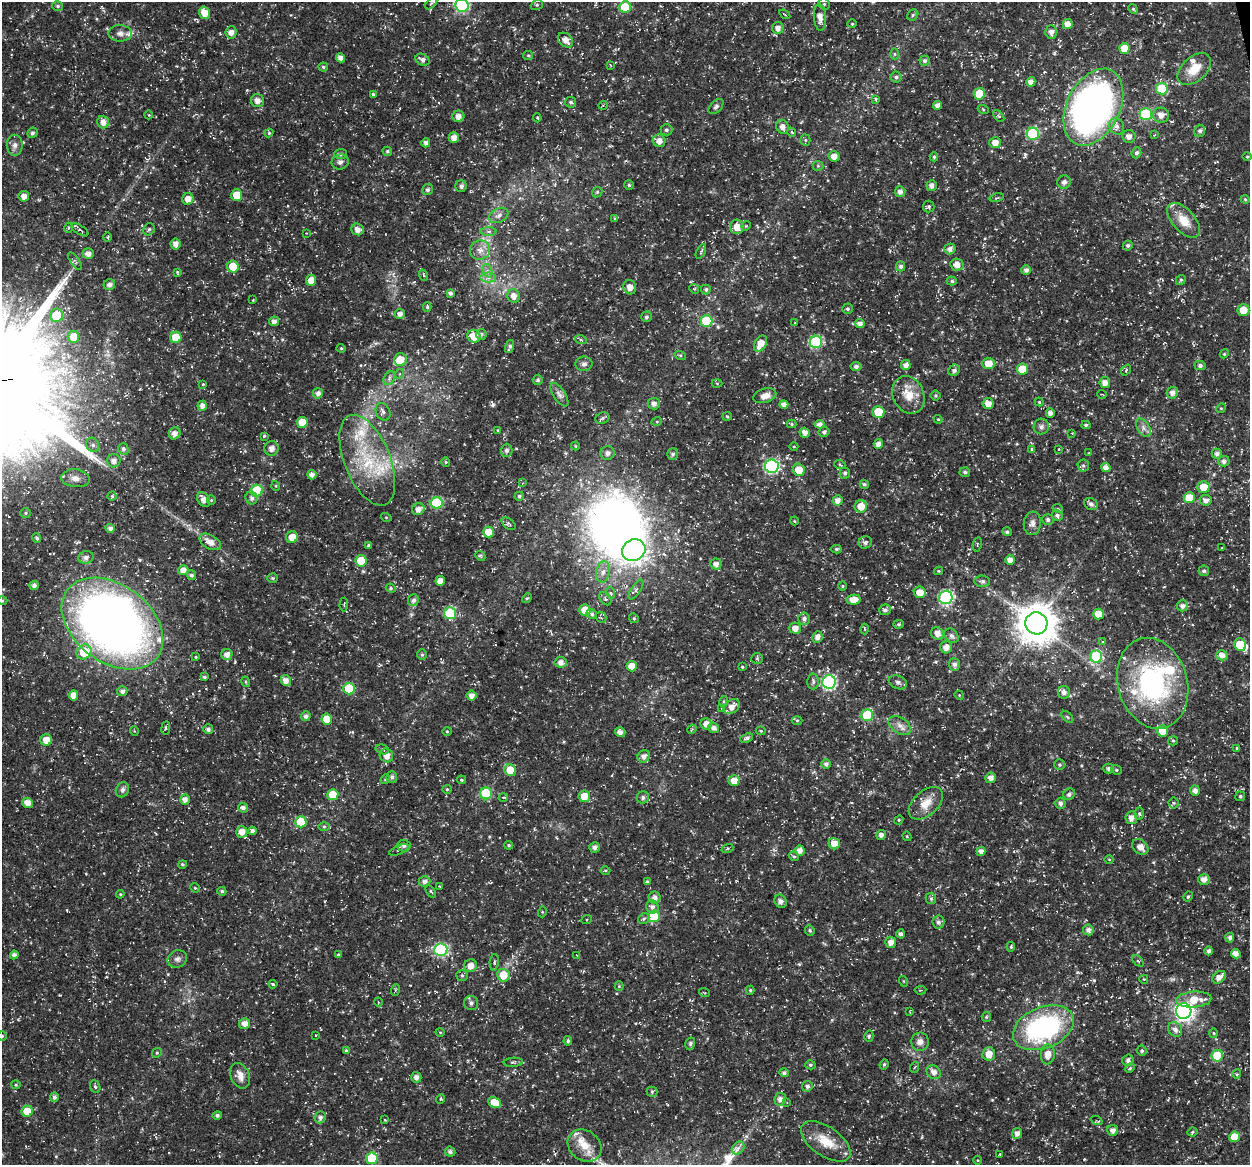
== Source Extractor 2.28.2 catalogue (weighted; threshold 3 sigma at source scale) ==
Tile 10 of 4 x 4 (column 2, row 3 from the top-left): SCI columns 1300-2547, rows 1209-2371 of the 5044 x 4838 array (HDU 1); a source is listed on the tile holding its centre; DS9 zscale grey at full resolution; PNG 1252 x 1167 px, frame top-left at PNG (2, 2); each listed source drawn as its Kron ellipse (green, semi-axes under 4 px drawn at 4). Shown black and unused: <1% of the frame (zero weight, under 3 of 5 exposures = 3% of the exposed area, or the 3 px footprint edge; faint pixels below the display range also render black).
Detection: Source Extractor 2.28.2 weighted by HDU 2 'WHT'; one run over the whole footprint, this tile lists its part. Background 0.0242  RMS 0.0022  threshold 0.00992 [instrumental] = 3 sigma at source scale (4.5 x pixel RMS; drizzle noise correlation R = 1.50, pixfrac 1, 0.0396/0.0396 arcsec/px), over >= 5 px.
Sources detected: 519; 2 too faint to see at this stretch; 5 inside a brighter object's white glare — neither listed nor drawn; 11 inside a brighter listed object's ellipse — not listed separately; of the other 501, all 500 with FLUX_AUTO >= 0.131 (the completeness limit of this list) listed and drawn (1 fainter detections not listed), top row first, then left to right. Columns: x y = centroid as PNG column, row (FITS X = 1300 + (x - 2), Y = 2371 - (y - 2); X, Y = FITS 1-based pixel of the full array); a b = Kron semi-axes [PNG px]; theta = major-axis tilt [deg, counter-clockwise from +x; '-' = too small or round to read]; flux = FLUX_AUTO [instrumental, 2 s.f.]
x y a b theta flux
431 3 7 3 45 0.28
824 4 6 5 - 0.36
462 5 6 6 - 30
537 5 6 4 21 0.33
58 6 5 4 - 0.43
625 7 6 5 - 7
1133 9 5 4 - 0.29
205 13 6 5 - 2.7
785 14 6 2 -36 0.19
913 15 6 5 - 0.37
820 17 13 6 -86 2
852 24 4 4 - 0.23
1068 24 5 5 - 1.9
778 28 6 6 - 1.2
231 32 6 5 - 1.2
1051 32 6 6 - 1.2
120 33 11 8 -2 1.2
565 40 8 6 -42 1.7
1124 48 5 5 - 3.7
895 54 6 4 90 0.25
528 55 5 4 - 0.29
340 58 5 4 - 1.2
422 60 7 5 -29 0.93
925 61 5 5 - 0.57
610 65 4 2 - 0.16
323 67 5 4 - 0.38
1194 69 20 12 41 4.1
896 77 5 5 - 0.54
1031 82 5 4 - 1.3
1162 89 6 6 - 9.1
373 94 4 4 - 0.34
979 94 6 5 - 4.6
876 99 4 3 - 0.46
258 101 6 6 - 1
571 102 5 5 - 0.47
603 105 5 3 - 0.2
938 105 4 4 - 1.1
716 107 9 5 45 0.56
1093 107 41 26 63 110
983 109 5 3 - 0.22
1146 114 6 6 - 15
149 115 4 3 - 0.21
1161 115 8 7 - 1.5
458 116 6 6 - 1.3
999 116 7 4 -49 0.36
537 118 4 4 - 0.25
103 122 6 6 - 1.6
1117 126 8 7 - 0.97
783 127 7 6 - 1.4
666 130 6 5 - 0.54
1200 131 6 5 - 0.62
792 132 4 3 - 0.34
32 133 5 5 - 0.46
269 133 4 4 - 0.26
1033 134 6 6 - 18
1154 135 3 3 - 0.17
1129 136 6 6 - 1.1
454 137 5 5 - 1.4
805 140 5 5 - 0.29
659 141 6 6 - 1.5
426 143 4 4 - 0.93
995 143 6 5 - 1.9
15 145 10 8 -88 1.1
387 151 5 4 - 0.36
1136 153 5 4 - 0.58
340 154 6 5 - 0.53
834 156 5 5 - 1.6
934 157 4 4 - 0.32
1247 157 5 3 - 0.22
340 162 8 7 - 0.9
818 166 5 5 - 0.3
1064 182 7 6 - 0.76
629 185 5 5 - 0.34
932 185 5 5 - 1
461 186 6 6 - 0.81
428 190 6 5 - 0.56
597 192 6 4 47 0.3
900 192 5 5 - 1
237 195 6 5 - 3.8
24 196 5 5 - 1.4
997 198 7 3 12 0.28
188 199 6 5 - 2
1245 199 4 4 - 0.25
929 206 6 6 - 0.42
499 215 10 7 26 1
614 218 4 3 - 0.21
1184 220 21 11 -48 4
746 226 5 4 - 0.26
737 227 7 6 - 2.2
68 228 5 3 - 0.22
149 229 6 5 - 0.49
358 229 6 6 - 1.4
80 230 10 4 -33 0.44
489 231 8 4 0 0.54
306 233 3 2 - 0.14
108 237 4 3 - 0.21
175 244 5 5 - 1.3
1128 245 5 4 - 0.41
950 249 6 5 - 0.96
480 250 10 9 - 1.7
701 251 8 4 63 0.4
88 254 5 5 - 1.3
75 261 10 3 -55 0.44
957 265 7 6 - 1.6
233 266 6 5 - 4.5
901 266 5 4 - 0.62
1026 270 5 5 - 0.85
488 271 7 4 -71 0.58
177 272 4 4 - 0.24
423 275 6 3 -71 0.29
488 278 7 5 1 0.75
311 280 5 5 - 2.3
1181 280 5 4 - 0.35
952 281 5 4 - 0.37
109 285 6 5 - 0.98
630 287 7 6 - 1.4
694 289 5 4 - 0.29
706 289 5 5 - 0.49
450 293 4 4 - 0.62
514 296 7 6 - 1.5
253 300 3 2 - 0.18
427 307 4 4 - 0.33
847 309 5 5 - 0.41
1243 310 6 6 - 2.9
400 314 5 5 - 1.1
57 315 7 6 - 7.6
646 317 5 5 - 0.48
274 321 5 4 - 0.93
706 321 6 6 - 10
795 323 4 3 - 0.16
860 324 4 4 - 1
481 334 5 5 - 0.47
474 336 7 6 - 3.2
73 337 6 6 - 3.9
176 337 6 5 - 5.2
581 340 6 4 -19 0.29
816 342 6 6 - 19
760 344 9 5 60 3
510 347 7 3 72 0.53
341 348 4 4 - 0.22
1224 354 4 3 - 0.22
680 355 6 4 -17 0.24
400 359 6 6 - 2.8
989 363 6 5 - 3.1
584 364 8 7 - 0.85
906 365 5 5 - 1.3
1200 365 5 5 - 0.69
856 366 5 4 - 0.8
1022 369 5 5 - 5.3
954 370 6 5 - 0.74
1126 370 6 4 49 0.28
399 374 5 3 - 0.24
389 378 7 5 60 0.61
538 380 5 5 - 0.41
717 383 5 3 - 0.2
1105 383 5 5 - 1.4
203 384 4 4 - 0.19
318 393 5 5 - 0.89
1172 393 6 5 - 1.1
1102 394 4 2 - 0.17
559 395 13 6 -56 0.95
908 395 19 15 -65 4
936 395 5 5 - 0.35
765 396 12 7 16 1.8
1039 402 4 4 - 0.24
988 403 5 5 - 1.6
654 404 6 6 - 0.98
784 405 4 4 - 1.3
202 406 5 4 - 1.2
1221 408 5 4 - 0.23
383 412 9 7 -61 0.9
878 412 6 6 - 5.6
1050 413 5 4 - 0.78
727 416 5 4 - 0.27
602 418 7 5 23 0.47
938 419 4 4 - 0.21
657 421 5 3 - 0.27
302 422 5 5 - 4
792 424 5 4 - 0.27
820 424 5 4 - 0.95
1086 425 4 4 - 0.31
1041 427 8 7 - 0.76
1143 428 10 6 -58 0.98
498 430 4 3 - 0.23
824 432 5 4 - 0.54
175 433 6 5 - 1.2
805 433 5 4 - 1.1
1072 433 3 3 - 0.14
264 436 3 3 - 0.26
878 444 5 4 - 1.3
93 445 7 6 - 0.76
575 446 4 4 - 0.23
794 447 4 3 - 0.19
271 448 7 7 - 1.1
123 449 6 5 - 0.58
1032 449 4 4 - 0.33
1059 449 3 2 - 0.17
506 450 6 6 - 0.77
607 453 7 6 - 1
1089 453 3 2 - 0.17
673 454 6 5 - 0.56
1217 454 5 5 - 0.84
367 460 48 23 -68 15
114 461 6 6 - 1.1
1224 461 5 5 - 0.86
446 462 4 4 - 0.24
840 465 5 3 - 0.22
772 466 7 6 - 36
1083 466 6 5 - 0.44
1106 468 4 4 - 1.2
799 470 6 6 - 3.2
965 472 5 5 - 0.57
845 473 5 5 - 0.5
312 475 5 4 - 1.1
75 478 14 9 -6 1.6
523 483 2 2 - 0.13
864 484 5 4 - 0.41
276 486 5 3 - 0.2
1203 487 6 6 - 3.4
257 491 6 6 - 13
112 496 4 4 - 0.29
519 496 4 4 - 0.44
252 498 6 6 - 0.69
1189 498 5 5 - 4.3
204 499 8 6 -54 1.7
211 500 5 4 - 0.26
838 500 5 5 - 1.3
1206 500 6 5 - 1.1
437 503 6 6 - 16
1091 504 7 5 -33 0.67
861 506 6 6 - 3
418 509 6 6 - 1.2
1058 509 5 3 - 0.21
26 513 5 5 - 0.34
1057 516 5 5 - 0.67
386 517 5 3 - 0.21
1048 520 6 5 - 0.65
794 521 4 3 - 0.17
1032 523 12 8 83 1.2
509 524 8 5 -38 0.43
110 528 4 4 - 0.89
489 532 5 5 - 4.1
1007 532 5 4 - 0.48
292 537 6 6 - 2.1
37 538 5 4 - 0.37
210 542 11 7 -29 1.9
865 542 7 6 - 0.62
977 544 7 2 80 0.19
368 545 4 4 - 0.36
1222 548 3 2 - 0.13
836 549 5 4 - 0.38
634 550 12 10 31 160
480 556 5 4 - 0.29
86 557 7 6 - 0.85
1010 560 5 5 - 1.3
361 561 5 5 - 6.5
716 564 5 5 - 1.2
183 570 5 5 - 1.6
939 571 4 4 - 0.23
1204 571 5 5 - 0.54
603 572 11 6 81 1.3
191 575 5 4 - 0.53
273 578 5 4 - 0.32
440 581 5 5 - 1.7
982 581 8 5 -3 0.63
34 585 4 4 - 0.77
843 586 5 3 - 0.23
391 588 5 4 - 0.29
636 589 11 4 57 0.65
920 592 6 5 - 2.2
611 593 6 3 -70 0.27
946 597 7 6 - 36
527 598 5 4 - 0.31
605 599 7 5 -52 0.42
413 600 6 5 - 0.7
853 600 7 5 10 2.4
2 601 5 3 - 0.24
344 605 7 3 85 0.21
1182 606 6 5 - 1.1
585 610 5 5 - 3.3
885 610 6 5 - 0.62
450 613 6 6 - 15
592 614 5 5 - 0.44
1098 614 5 5 - 4.3
601 617 6 5 - 0.39
634 618 5 4 - 0.31
804 619 6 6 - 0.88
1036 623 11 11 - 600
112 624 56 38 -37 160
898 624 5 4 - 0.32
795 628 6 5 - 1.7
865 629 5 3 - 0.22
937 633 6 6 - 1.4
952 636 8 6 -50 0.79
817 637 6 5 - 1.2
1103 641 4 2 - 0.2
1240 645 7 5 -66 5.7
946 647 6 6 - 1.5
84 652 8 7 - 7.5
227 654 5 5 - 1.4
422 655 5 4 - 0.31
1222 655 6 5 - 1.4
196 657 4 4 - 0.22
1096 657 6 6 - 17
757 658 5 5 - 0.34
561 662 6 5 - 1.3
954 664 6 5 - 0.81
632 666 5 5 - 3
742 667 4 3 - 0.25
204 677 4 4 - 0.46
286 680 5 5 - 1.4
246 682 5 3 - 0.25
813 682 8 5 -89 0.53
829 682 7 6 - 38
898 682 9 6 -23 0.69
1153 683 46 34 -74 37
349 689 6 5 - 9.9
122 691 5 5 - 0.84
1064 692 6 6 - 1.1
74 695 5 4 - 2
959 695 5 3 - 0.2
472 696 5 5 - 1.3
724 701 5 3 - 0.31
732 707 9 6 37 1.7
722 709 4 2 - 0.18
867 715 6 6 - 12
306 716 5 5 - 0.78
1067 717 7 3 -45 0.27
327 719 5 5 - 3.8
797 720 5 3 - 0.28
706 724 5 5 - 1.6
900 726 12 8 -35 1.3
166 728 7 3 82 0.3
714 728 5 5 - 0.95
208 729 5 5 - 0.75
692 729 5 4 - 0.26
134 731 5 3 - 0.19
447 731 4 4 - 0.25
761 731 5 3 - 0.25
1163 731 6 5 - 4.4
620 732 5 5 - 0.98
747 738 6 4 24 0.66
46 740 6 5 - 2.5
1173 741 5 4 - 0.31
1237 748 4 4 - 0.29
382 749 7 4 -15 0.44
386 755 7 6 - 1.9
644 756 6 6 - 1.1
826 764 5 5 - 0.69
1059 765 5 5 - 0.39
1109 769 5 5 - 0.7
510 770 6 5 - 5.1
1116 770 5 4 - 0.36
392 777 6 5 - 0.67
991 778 5 5 - 1.3
385 779 5 4 - 0.27
461 780 5 4 - 0.27
734 781 5 5 - 2.5
447 789 5 4 - 0.26
122 790 8 6 65 0.65
1195 791 5 5 - 0.99
486 793 6 6 - 12
1069 794 6 5 - 0.79
333 795 5 5 - 5.8
584 796 6 6 - 2.6
1240 796 5 5 - 0.33
503 797 4 3 - 0.19
643 797 6 6 - 0.68
185 800 5 5 - 1.2
28 803 5 5 - 2
926 803 20 12 43 3.4
1060 803 5 5 - 0.76
1174 803 5 5 - 0.36
243 808 5 4 - 0.82
1139 814 6 4 -87 0.36
1131 818 6 6 - 1.4
899 820 5 4 - 0.24
301 822 5 5 - 7.6
324 826 6 4 0 0.31
252 831 4 4 - 0.76
242 832 6 6 - 1.8
881 835 5 4 - 0.92
907 836 5 4 - 0.25
834 844 6 5 - 2.5
509 845 4 4 - 0.34
404 846 7 6 - 0.88
595 847 5 5 - 0.9
1140 847 9 7 -43 1.9
727 849 6 3 19 0.28
399 850 10 4 23 0.44
800 850 5 5 - 1.3
981 851 4 4 - 1.2
794 856 5 4 - 0.33
1109 859 4 3 - 0.2
182 864 4 4 - 0.31
605 870 5 3 - 0.23
1204 879 5 5 - 1.4
424 881 6 5 - 0.87
647 882 4 3 - 0.45
439 886 3 3 - 0.19
195 888 5 4 - 0.26
222 891 4 4 - 0.43
431 891 7 4 -57 0.32
120 894 4 4 - 0.27
1188 897 5 3 - 0.33
655 898 6 6 - 1.2
931 898 6 5 - 0.51
781 901 7 6 - 0.83
652 907 6 6 - 0.95
542 912 5 3 - 0.23
654 916 6 5 - 9.1
587 919 5 3 - 0.26
644 919 6 5 - 0.37
938 922 6 6 - 0.7
810 930 5 4 - 0.36
1088 930 5 5 - 0.88
901 934 4 4 - 0.66
1230 938 5 4 - 0.71
891 942 5 5 - 1.4
1011 947 5 3 - 0.23
441 950 6 6 - 25
1209 951 4 4 - 0.66
1236 954 5 4 - 1.4
14 955 4 4 - 0.78
338 955 4 4 - 0.27
577 955 4 2 - 0.14
177 959 10 8 25 0.96
1138 961 7 4 -45 0.33
494 962 8 4 86 0.44
471 966 6 6 - 1.6
462 975 6 5 - 0.37
503 975 6 6 - 3.7
1219 977 7 5 40 1.5
1144 979 4 4 - 0.22
903 981 5 3 - 0.18
273 984 4 3 - 0.28
619 986 4 4 - 0.24
395 990 6 3 72 0.24
750 990 4 4 - 0.32
920 990 6 2 5 0.16
704 992 5 3 - 0.21
1194 1000 18 8 4 4.2
378 1002 4 3 - 0.18
471 1003 7 7 - 0.82
1184 1011 8 7 - 95
910 1012 3 2 - 0.16
986 1017 5 4 - 0.28
244 1024 5 5 - 1.5
1043 1028 32 20 23 37
1175 1029 8 6 -55 1.1
440 1032 4 3 - 0.19
1214 1033 5 3 - 0.21
316 1035 3 2 - 0.13
2 1036 4 4 - 0.32
869 1036 6 4 75 0.38
568 1041 5 4 - 0.46
920 1042 9 8 - 1.2
690 1044 6 5 - 0.45
346 1051 4 4 - 0.42
1142 1051 5 5 - 0.42
157 1053 5 4 - 0.29
989 1054 7 6 - 2.2
1048 1054 10 7 83 2.1
1217 1056 6 6 - 7.2
1128 1060 6 5 - 0.83
513 1062 9 4 4 0.45
884 1064 5 3 - 0.31
810 1065 5 4 - 0.35
915 1067 5 3 - 0.26
1130 1068 5 3 - 0.26
934 1072 7 6 - 1.4
784 1073 5 4 - 0.47
1237 1074 5 4 - 0.24
240 1076 13 9 -65 1.9
416 1077 5 5 - 1
16 1085 4 4 - 0.26
807 1086 5 5 - 0.7
95 1087 6 5 - 0.44
652 1092 5 5 - 0.34
54 1097 4 4 - 0.68
440 1099 5 3 - 0.22
780 1099 6 6 - 1.2
495 1103 6 5 - 3.9
787 1103 4 3 - 0.14
27 1111 5 5 - 5.1
217 1115 5 4 - 0.6
320 1117 6 5 - 0.72
385 1120 4 3 - 0.18
1097 1121 6 3 -22 0.28
1113 1130 5 5 - 1.3
1192 1132 5 3 - 0.28
1017 1133 5 5 - 1.1
1234 1137 5 5 - 3.8
826 1141 28 14 -35 4.8
585 1146 18 14 -37 4
738 1148 7 5 46 0.8
450 1152 5 5 - 0.7
1000 1154 3 2 - 0.16
372 1158 6 5 - 6.7
978 1160 4 3 - 0.18
Isophote crosses this tile's border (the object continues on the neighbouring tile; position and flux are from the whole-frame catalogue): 3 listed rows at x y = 462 5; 2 601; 2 1036